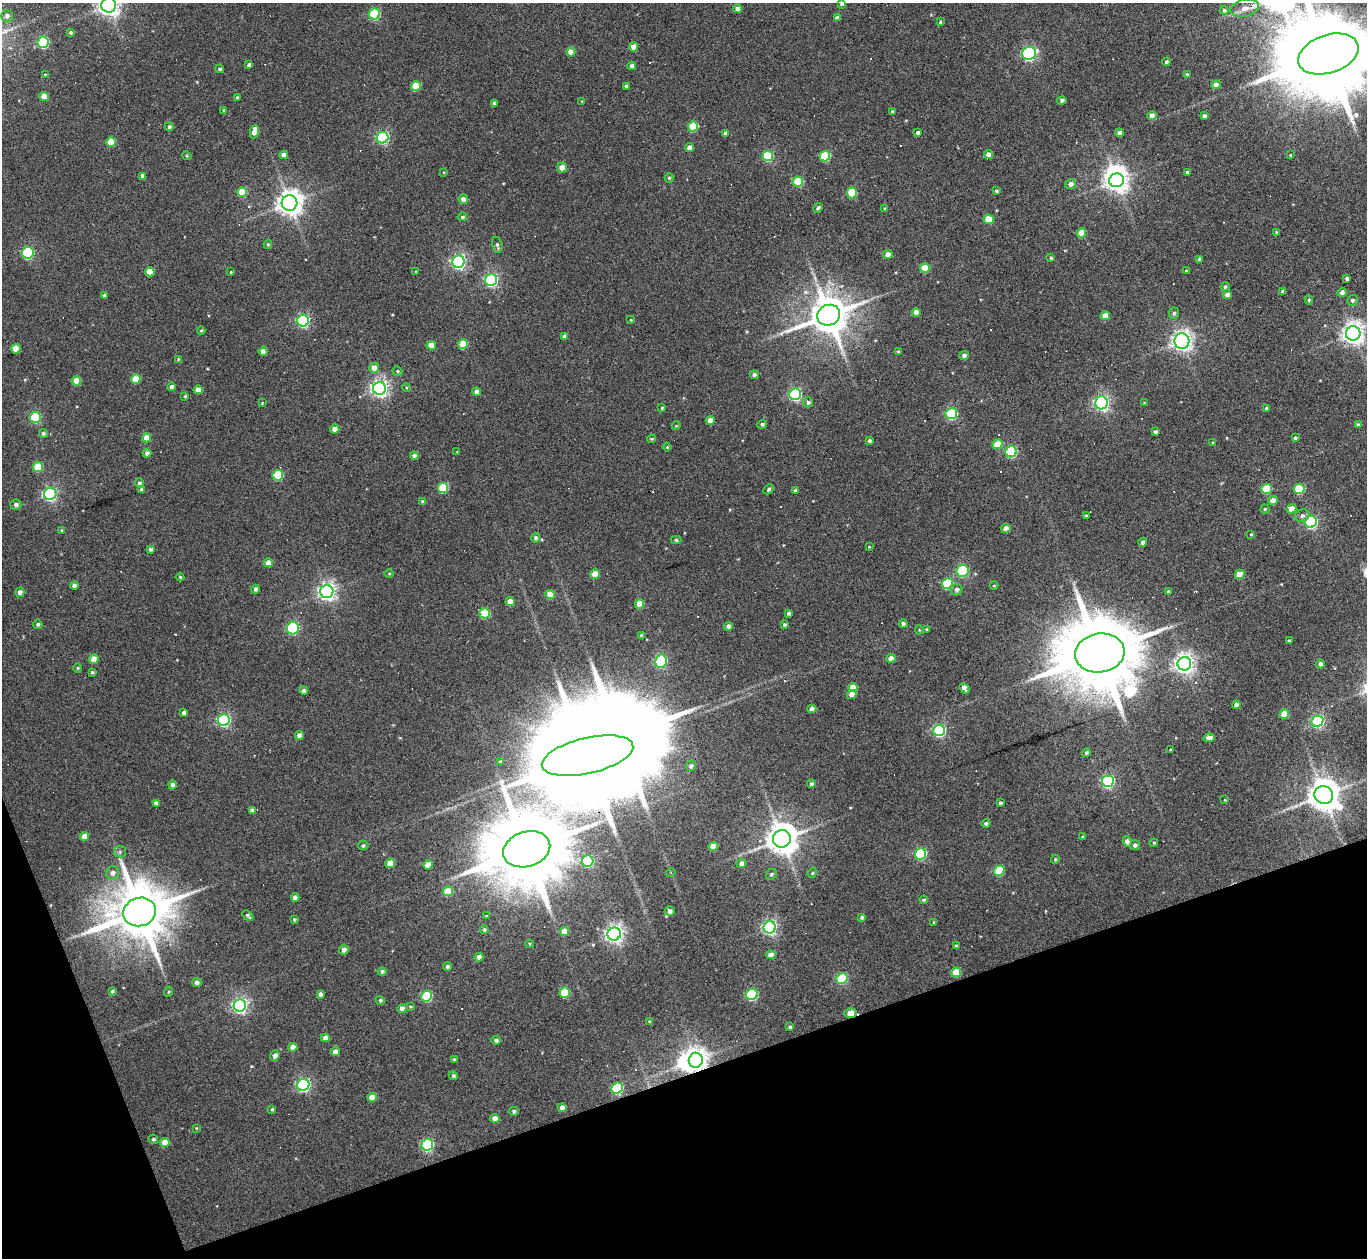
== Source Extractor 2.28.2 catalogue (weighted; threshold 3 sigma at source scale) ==
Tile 14 of 4 x 4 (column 2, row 4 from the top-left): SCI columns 1366-2730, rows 148-1403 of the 5461 x 5447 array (HDU 1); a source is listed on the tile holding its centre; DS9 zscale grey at full resolution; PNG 1369 x 1260 px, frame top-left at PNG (2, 3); each listed source drawn as its Kron ellipse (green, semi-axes under 4 px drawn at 4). Shown black and unused: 17% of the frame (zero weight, under 3 of 6 exposures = <1% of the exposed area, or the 3 px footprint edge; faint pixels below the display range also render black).
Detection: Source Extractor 2.28.2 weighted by HDU 2 'WHT'; one run over the whole footprint, this tile lists its part. Background 0.165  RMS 0.0096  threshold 0.0391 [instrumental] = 3 sigma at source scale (4.09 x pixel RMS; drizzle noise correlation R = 1.36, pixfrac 0.8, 0.05/0.05 arcsec/px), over >= 5 px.
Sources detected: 340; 3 inside a brighter object's white glare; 27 cosmic-ray / hot-pixel residue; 1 long thin detection or spike segment (spike, bleed or trail) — neither listed nor drawn; the other 309 listed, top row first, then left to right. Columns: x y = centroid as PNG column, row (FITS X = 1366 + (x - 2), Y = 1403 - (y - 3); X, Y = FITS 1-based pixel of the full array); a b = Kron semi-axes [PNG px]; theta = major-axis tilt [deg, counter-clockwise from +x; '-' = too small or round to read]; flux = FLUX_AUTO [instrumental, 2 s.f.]
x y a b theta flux
842 3 4 3 - 2.7
109 5 7 7 - 650
1245 8 14 8 12 7.5
737 9 4 4 - 4.8
1224 10 4 4 - 1.5
374 14 5 5 - 77
7 16 6 6 - 3.5
837 18 4 4 - 2.7
940 22 3 3 - 0.94
71 32 4 4 - 1.7
43 42 5 5 - 88
633 47 4 4 - 9.8
571 52 4 4 - 10
1029 53 7 6 - 130
1328 54 31 19 18 21000
1166 62 4 4 - 1.8
249 65 4 3 - 2.5
632 66 4 4 - 4.8
220 69 4 3 - 1.9
45 74 4 3 - 0.56
1187 74 4 4 - 0.96
1216 85 5 4 - 5
416 86 5 4 - 26
626 86 4 3 - 2.2
44 97 4 4 - 13
237 98 4 4 - 2
1062 100 4 4 - 2.8
582 101 4 3 - 0.7
494 103 4 3 - 1.5
224 110 4 3 - 0.93
892 111 3 3 - 0.92
1152 116 4 4 - 8.1
1204 116 4 4 - 2.8
169 127 4 4 - 2.2
693 127 5 5 - 38
254 132 7 4 79 11
918 132 4 3 - 1.9
726 133 4 4 - 3.4
1119 133 4 4 - 3.1
383 138 6 5 - 130
111 142 5 5 - 21
690 148 4 4 - 6.4
988 154 4 4 - 4.9
284 155 4 4 - 5.3
1290 155 3 3 - 0.66
187 156 5 3 - 0.98
768 156 5 5 - 52
825 156 5 5 - 56
562 167 5 5 - 7.8
444 172 3 3 - 0.75
1187 172 3 3 - 2.2
143 176 4 4 - 3.8
669 178 5 4 - 1.4
1117 180 7 6 - 720
798 182 5 5 - 38
1070 184 5 5 - 4.3
996 191 3 3 - 1.5
242 192 5 5 - 20
852 193 5 5 - 35
463 199 5 4 - 6.1
289 203 8 7 - 930
818 208 5 3 - 1.6
885 209 4 4 - 1.6
462 217 5 4 - 1.4
989 219 5 5 - 20
1277 232 4 4 - 1.4
1081 233 5 4 - 17
268 244 4 3 - 1.3
497 245 8 5 -76 2.4
28 253 6 5 - 110
888 254 5 4 - 7.6
1051 258 3 3 - 1.3
1199 259 4 4 - 2.5
458 262 6 6 - 220
925 268 5 4 - 22
416 271 3 2 - 0.61
1187 271 3 3 - 1.6
150 272 4 4 - 15
231 272 3 2 - 0.73
1347 279 4 3 - 2.2
491 280 6 6 - 170
1225 287 5 4 - 1.4
1283 292 4 3 - 3
1342 292 4 4 - 3.7
105 295 3 3 - 1.9
1227 295 4 4 - 4.9
1309 300 4 4 - 1.4
1352 300 5 5 - 2.3
916 312 4 4 - 7.3
1174 313 6 5 - 2.1
829 315 11 10 - 2900
1105 316 5 4 - 12
631 320 4 3 - 0.64
303 321 6 6 - 140
201 330 4 3 - 1.1
1353 333 7 7 - 670
565 336 4 3 - 3
1182 341 7 7 - 400
463 344 5 4 - 25
431 345 4 4 - 11
16 349 5 4 - 19
263 351 5 4 - 5.6
898 352 3 3 - 1.8
964 355 5 4 - 3.3
178 359 4 3 - 0.74
374 368 5 5 - 9.1
398 371 5 4 - 1.3
754 374 4 4 - 2.1
136 379 5 5 - 23
76 381 4 4 - 14
171 387 4 4 - 2.8
406 387 4 3 - 0.92
379 388 6 6 - 360
198 390 4 4 - 7.9
476 392 4 4 - 4.1
795 394 6 5 - 130
185 396 4 4 - 1.1
808 402 5 5 - 2.3
262 403 3 3 - 0.66
1101 403 6 6 - 250
1144 403 4 3 - 0.75
662 408 4 4 - 0.99
1266 408 3 3 - 1.2
951 414 5 5 - 92
35 417 5 5 - 61
710 420 4 4 - 5.7
762 424 5 4 - 2.2
1358 425 4 4 - 2.5
676 426 4 3 - 0.7
335 429 4 4 - 9.1
1155 432 4 3 - 2.4
43 434 4 4 - 1.8
147 438 4 4 - 12
1295 438 4 3 - 1.6
652 439 4 3 - 1.1
870 441 4 4 - 2.4
1213 443 4 3 - 0.95
997 444 5 4 - 22
667 447 4 3 - 0.71
457 452 4 3 - 0.81
1011 452 6 5 - 75
147 453 4 4 - 3.2
414 456 4 4 - 3.3
38 467 5 5 - 28
278 475 5 5 - 43
139 483 4 4 - 1.8
443 488 5 5 - 40
141 489 4 3 - 1.2
769 489 6 4 42 1.8
1266 489 5 5 - 36
1299 489 5 5 - 39
796 491 4 3 - 3.1
50 494 6 6 - 180
1273 501 5 4 - 7.3
423 502 4 4 - 3.1
16 505 5 5 - 3.3
1265 509 4 4 - 1.2
1291 509 5 4 - 8.1
1086 516 4 3 - 2
1302 516 7 6 - 2.9
1311 522 6 5 - 140
1006 528 4 4 - 7.4
61 530 4 3 - 0.95
1251 534 4 4 - 1
536 538 5 4 - 2.1
676 540 5 4 - 1.4
1143 542 4 4 - 2.6
869 547 3 3 - 0.75
150 549 4 4 - 1.8
268 563 4 4 - 8.8
963 571 6 5 - 70
389 573 5 3 - 0.8
595 574 5 4 - 19
1240 574 5 4 - 21
180 577 4 4 - 1
947 584 5 5 - 54
74 586 4 4 - 4.2
994 586 4 3 - 0.73
255 589 4 4 - 2.2
957 590 6 5 - 2.9
20 592 5 4 - 4.4
327 592 6 6 - 410
1168 592 4 3 - 1.5
550 595 5 4 - 18
510 602 4 4 - 10
640 604 5 4 - 14
485 613 5 5 - 37
789 613 4 4 - 2
38 624 5 4 - 1.9
784 624 4 4 - 1.6
903 624 4 4 - 2.4
728 626 4 4 - 3.2
293 628 6 6 - 86
927 629 4 3 - 1.1
919 630 4 4 - 0.87
641 635 3 3 - 1.6
1289 641 4 3 - 2.3
1100 653 25 19 8 13000
891 658 4 4 - 6.9
94 659 5 4 - 12
661 661 7 5 77 96
1184 664 7 6 - 510
1320 664 4 4 - 3.6
78 668 5 3 - 0.88
92 672 4 3 - 1.4
853 687 4 4 - 11
964 688 6 4 -45 4.1
304 691 4 4 - 3.5
852 694 5 4 - 7.6
1236 705 4 4 - 3.1
812 709 4 4 - 5.4
184 713 4 4 - 3.6
1284 714 5 4 - 19
224 720 6 6 - 150
1317 721 6 5 - 160
939 730 6 5 - 130
299 735 4 4 - 6.6
1209 738 5 4 - 5.7
1170 750 3 2 - 0.8
1086 753 4 4 - 1.7
587 756 47 18 13 32000
500 762 4 4 - 1.5
691 766 5 5 - 2.7
1108 781 6 5 - 140
811 784 4 4 - 1.9
173 785 4 4 - 2.9
1324 795 9 8 - 1700
1225 800 4 3 - 0.74
156 803 4 4 - 4.1
1000 803 3 3 - 1.8
252 810 4 4 - 3.8
986 824 4 4 - 2.2
85 837 4 4 - 12
1082 837 3 3 - 0.91
782 839 9 8 - 1600
1127 841 5 4 - 4.4
1154 843 4 3 - 1
1135 845 5 5 - 2.9
363 846 5 4 - 1.7
713 846 4 4 - 9.5
527 849 24 17 17 13000
120 852 6 5 - 1.9
920 854 6 5 - 93
1055 859 5 3 - 1
588 861 6 5 - 79
390 863 5 4 - 20
741 864 5 4 - 4
428 865 5 4 - 12
999 871 5 5 - 43
113 873 7 6 - 4.1
671 873 5 3 - 0.92
812 873 5 4 - 1.2
772 874 6 5 - 1.7
448 891 5 5 - 25
295 897 4 4 - 5.2
923 900 4 3 - 1.3
670 911 5 5 - 3.8
140 912 16 14 17 6500
248 915 6 4 -44 2.2
486 916 4 4 - 0.8
862 917 4 4 - 1.9
294 919 3 3 - 1.5
934 922 4 4 - 0.91
770 927 6 6 - 220
484 930 4 4 - 1.8
564 931 5 4 - 12
614 934 6 6 - 400
529 944 4 3 - 0.78
956 946 4 3 - 1.3
344 950 5 4 - 4.5
771 955 4 4 - 8.2
479 957 4 4 - 4.8
447 967 4 4 - 2.3
382 971 4 4 - 2
956 972 5 4 - 23
842 978 5 5 - 61
197 983 4 4 - 2.7
112 991 4 3 - 1.5
168 992 5 3 - 0.88
565 993 5 5 - 37
320 994 4 4 - 2.7
752 994 6 5 - 79
427 996 5 5 - 59
380 1000 4 4 - 1.5
240 1005 6 6 - 260
410 1007 4 3 - 1
402 1009 4 4 - 4.3
851 1013 6 4 0 15
649 1021 4 3 - 0.89
790 1027 4 3 - 1.6
325 1038 4 4 - 5.5
496 1040 5 4 - 2.3
293 1047 4 4 - 6.5
335 1052 4 4 - 6.5
275 1056 5 4 - 4.6
454 1060 4 3 - 1.9
696 1060 7 7 - 670
453 1076 4 4 - 1.8
303 1085 6 6 - 170
617 1088 6 5 - 64
372 1097 4 4 - 10
562 1107 4 4 - 5.4
272 1109 4 3 - 1.2
514 1111 5 4 - 2.1
495 1118 5 4 - 5
196 1128 3 3 - 0.69
153 1139 5 4 - 1.4
165 1142 5 4 - 15
427 1145 6 5 - 120
Overlapping masked pixels (flux is a lower limit): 4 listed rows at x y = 1328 54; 587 756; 851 1013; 696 1060
Isophote crosses this tile's border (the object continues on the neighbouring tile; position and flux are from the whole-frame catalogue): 3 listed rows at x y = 842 3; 109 5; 1328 54